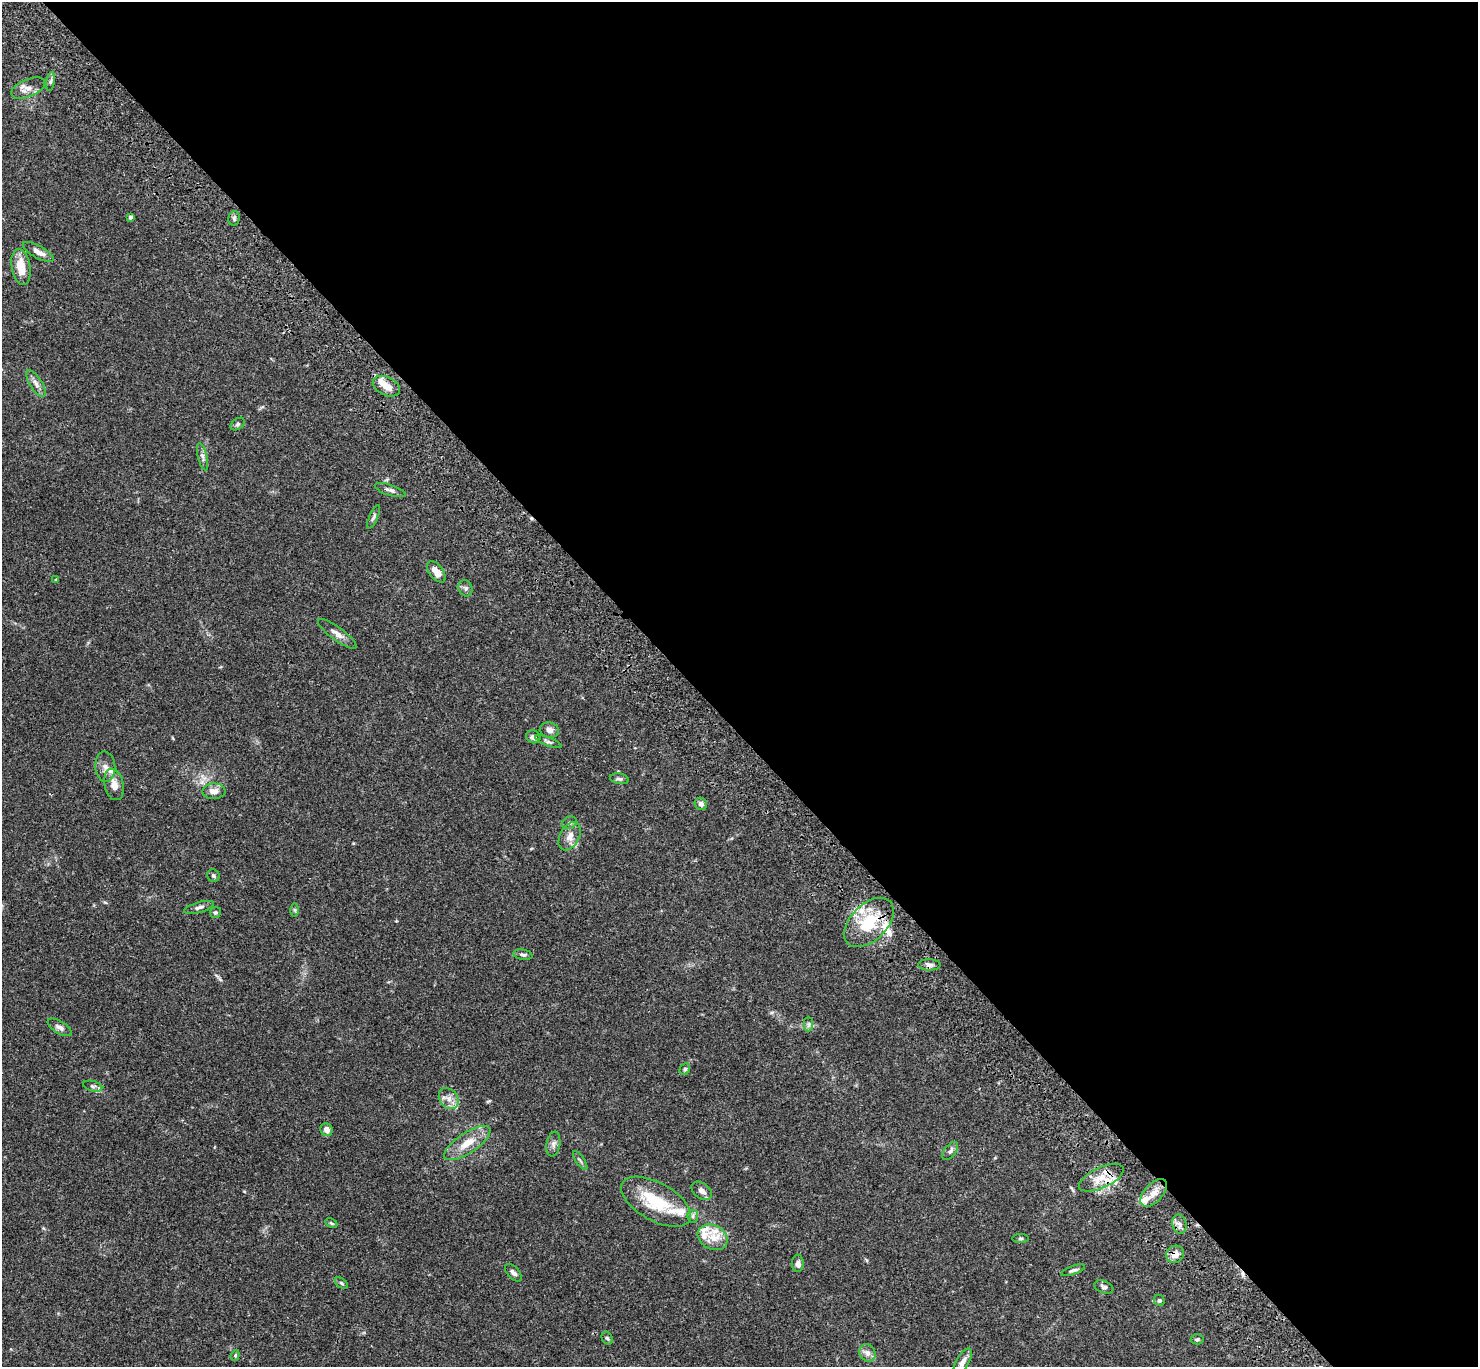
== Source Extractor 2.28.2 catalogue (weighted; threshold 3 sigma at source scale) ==
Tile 8 of 4 x 4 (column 4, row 2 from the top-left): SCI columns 4530-6005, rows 2974-4338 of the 6107 x 6088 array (HDU 1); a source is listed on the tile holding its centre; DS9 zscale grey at full resolution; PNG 1480 x 1369 px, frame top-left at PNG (2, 2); each listed source drawn as its Kron ellipse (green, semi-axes under 4 px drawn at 4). Shown black and unused: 53% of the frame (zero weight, under 3 of 4 exposures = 6% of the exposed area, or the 3 px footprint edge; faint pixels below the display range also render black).
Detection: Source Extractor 2.28.2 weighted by HDU 2 'WHT'; one run over the whole footprint, this tile lists its part. Background 0.0643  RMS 0.0058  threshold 0.0261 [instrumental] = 3 sigma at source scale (4.5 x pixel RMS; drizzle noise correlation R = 1.50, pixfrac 1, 0.05/0.05 arcsec/px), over >= 5 px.
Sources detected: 79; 2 cosmic-ray / hot-pixel residue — neither listed nor drawn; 13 inside a brighter listed object's ellipse — not listed separately; the other 64 listed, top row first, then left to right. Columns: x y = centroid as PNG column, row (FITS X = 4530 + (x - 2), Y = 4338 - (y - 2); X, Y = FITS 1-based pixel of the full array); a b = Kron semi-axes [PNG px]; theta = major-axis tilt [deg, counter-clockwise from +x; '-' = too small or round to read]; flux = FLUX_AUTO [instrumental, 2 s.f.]
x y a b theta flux
51 81 9 3 81 1.2
28 88 18 8 22 4.2
130 217 4 4 - 1.2
234 218 7 5 78 1.1
38 252 17 6 -29 4.4
21 267 18 9 -80 10
36 384 15 6 -58 3
386 386 14 9 -26 5.7
238 424 8 5 37 1.1
202 457 14 4 -76 1.9
390 490 16 5 -18 2.1
374 517 13 4 66 1.3
436 572 12 7 -53 5.5
56 580 4 2 - 0.48
465 588 8 6 -67 1.5
337 634 23 6 -36 3.9
549 730 10 7 -10 2.7
533 737 7 6 - 2.3
548 742 14 4 -21 1.4
105 767 15 10 -86 3.8
619 779 9 5 -10 1.3
114 784 16 9 -76 5.3
214 791 11 7 2 4.4
701 804 6 6 - 1.9
569 823 7 6 - 1.4
570 836 15 9 61 4.9
213 876 6 6 - 1.1
199 907 15 5 16 2.2
295 910 6 4 -89 0.83
215 912 6 5 - 0.87
869 922 30 18 45 24
523 955 10 5 -10 1.5
929 965 11 5 -1 1.9
809 1024 7 4 -90 1.2
60 1027 14 6 -31 2.6
685 1069 6 5 - 1
93 1086 10 5 -15 1.4
449 1099 11 9 -52 4
327 1130 6 6 - 3.1
467 1143 27 10 33 10
553 1144 12 7 81 2.4
950 1151 10 6 52 1.7
580 1161 11 2 -55 1
1101 1178 24 10 25 8.9
702 1191 11 7 -36 3.1
1154 1193 17 9 47 5.9
656 1202 38 19 -29 26
693 1216 6 5 - 1.3
331 1223 6 3 -27 0.75
1179 1224 10 7 -77 2.3
713 1237 15 12 -28 8.7
1021 1238 8 4 0 0.89
1175 1254 9 8 - 4.8
798 1263 9 6 89 2.3
1073 1270 12 4 20 1.4
513 1273 11 6 -47 1.9
341 1283 7 4 -36 0.94
1104 1287 10 6 -23 1.7
1159 1300 6 5 - 0.91
607 1338 7 5 -60 0.97
1197 1339 6 5 - 1
867 1353 9 7 -56 2.7
235 1355 5 4 - 0.74
963 1362 15 6 60 3.6
Overlapping masked pixels (flux is a lower limit): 3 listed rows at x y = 869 922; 1101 1178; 1175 1254